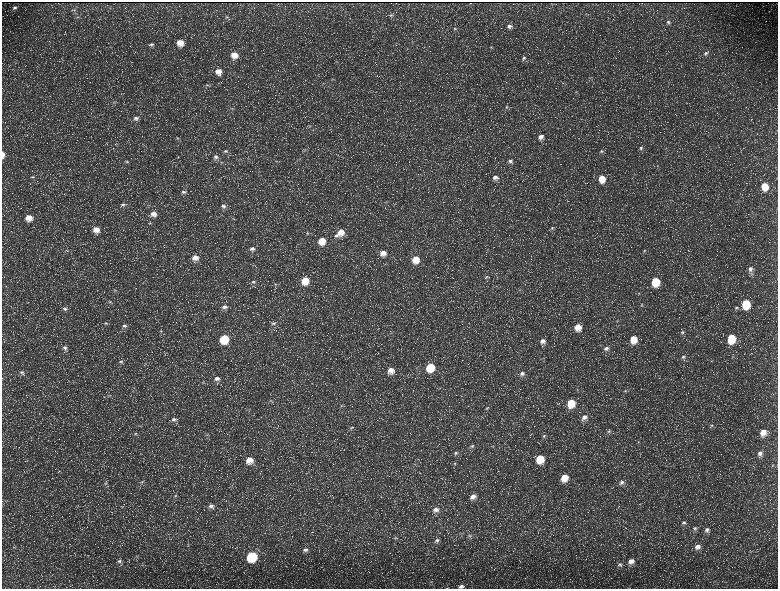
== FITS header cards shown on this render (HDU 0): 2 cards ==
NAXIS1  =                 1552 / length of data axis 1
NAXIS2  =                 1173 / length of data axis 2

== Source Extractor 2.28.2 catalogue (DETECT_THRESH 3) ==
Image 1552 x 1173 px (HDU 0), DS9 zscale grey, zoomed out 1/2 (1 PNG px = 2 x 2 image px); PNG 780 x 591 px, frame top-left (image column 1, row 1173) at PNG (2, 2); no overlay
Background 224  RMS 10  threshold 30.7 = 3 sigma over >= 5 px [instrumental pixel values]
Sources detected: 176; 34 cannot appear on this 1/2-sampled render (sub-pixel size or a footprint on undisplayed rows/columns) and are not listed; the other 142 listed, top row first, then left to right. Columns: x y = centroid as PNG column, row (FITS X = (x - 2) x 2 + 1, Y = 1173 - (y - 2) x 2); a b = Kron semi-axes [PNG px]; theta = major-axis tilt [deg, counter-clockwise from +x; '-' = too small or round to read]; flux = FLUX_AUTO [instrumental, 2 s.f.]
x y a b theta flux
470 3 2 1 - 630
15 8 6 4 16 4500
74 10 4 3 - 2200
391 15 5 4 - 3400
78 17 6 3 3 2300
226 17 6 4 27 2900
668 22 5 4 - 3700
509 26 7 6 - 7600
455 29 5 4 - 3200
180 43 7 6 - 24000
151 44 8 4 10 5500
490 47 3 3 - 1400
706 53 5 5 - 5000
234 55 7 6 - 23000
524 58 5 4 - 4100
336 61 5 2 - 2000
218 71 7 6 - 16000
333 79 5 3 - 1900
207 85 5 4 - 2800
576 92 4 2 - 960
507 107 5 4 - 3500
232 108 6 4 -4 3200
136 118 8 6 -3 8400
309 126 5 3 - 2300
541 137 7 6 - 11000
178 138 5 4 - 3300
641 148 6 4 35 4300
305 149 3 2 - 1300
226 151 7 4 -1 4100
601 151 5 4 - 3200
3 155 7 3 -89 12000
216 157 7 5 -1 6400
127 161 5 3 - 2800
276 161 4 2 - 1500
510 161 6 5 - 6500
221 162 5 3 - 2500
33 177 6 3 1 2900
495 177 7 6 - 11000
602 179 7 6 - 33000
764 186 7 6 - 37000
183 192 7 5 -6 5700
123 204 8 5 11 6100
223 206 7 5 0 7400
154 214 8 7 - 15000
29 218 7 7 - 22000
150 223 5 3 - 2500
552 228 6 4 -7 3000
96 230 8 7 - 21000
341 232 8 7 - 22000
307 233 5 4 - 2900
336 236 7 4 5 5200
322 241 7 7 - 32000
252 249 8 6 -8 7700
67 251 3 2 - 1400
644 251 5 3 - 1900
383 253 7 7 - 17000
195 258 7 7 - 16000
415 259 7 7 - 30000
750 269 7 6 - 9500
487 277 6 4 23 3200
305 280 7 7 - 42000
253 282 6 5 - 4600
655 282 7 6 - 67000
275 284 4 3 - 2100
115 290 5 4 - 2700
519 290 4 2 - 1700
639 293 5 3 - 1900
110 302 6 4 -4 3400
746 304 7 5 89 89000
642 305 4 3 - 1700
224 307 8 6 -8 9000
736 308 6 5 - 4100
65 309 7 5 -10 6200
617 321 3 3 - 1800
106 323 6 4 -19 3500
273 323 7 6 - 5900
124 326 7 5 -1 5900
578 327 8 7 - 25000
160 331 5 3 - 2100
683 332 5 4 - 3600
731 338 7 6 - 74000
224 339 7 6 - 91000
633 339 8 6 89 33000
543 341 7 7 - 13000
65 348 7 5 -20 7300
606 348 7 6 - 9200
733 356 5 3 - 1800
683 357 6 5 - 5400
121 362 7 5 -12 5100
430 367 7 6 - 63000
391 370 7 7 - 17000
22 372 5 5 - 4400
522 373 7 5 26 7200
217 379 8 6 -19 9500
134 388 4 3 - 2300
625 391 5 3 - 2600
270 401 5 3 - 2400
571 403 7 6 - 52000
341 406 5 4 - 2700
487 408 5 3 - 2200
584 417 8 6 42 12000
174 419 7 5 11 6300
712 425 4 3 - 2400
351 427 5 4 - 2800
608 431 5 4 - 3800
763 432 8 6 77 22000
135 433 6 4 23 3500
207 435 5 2 - 1800
544 436 5 4 - 3600
472 446 6 5 - 4100
456 453 6 5 - 4400
760 453 7 5 58 8600
540 459 7 6 - 52000
249 460 8 7 - 25000
454 463 5 4 - 2500
415 464 4 3 - 2000
773 465 3 3 - 1500
564 478 7 6 - 33000
142 481 5 3 - 2500
622 482 7 5 28 7600
105 483 5 4 - 3600
175 496 6 5 - 4500
473 496 7 6 - 13000
640 504 4 3 - 1400
211 506 8 6 -1 8800
435 510 8 6 21 11000
684 523 6 5 - 4600
695 528 6 5 - 5100
707 530 6 5 - 7500
469 536 6 5 - 5000
395 538 5 4 - 2900
437 540 7 6 - 7500
188 546 4 2 - 1500
14 547 4 1 - 1100
698 547 7 6 - 12000
305 550 8 5 14 8400
137 556 4 2 - 1500
252 556 7 6 - 160000
119 561 6 5 - 5000
631 561 8 6 39 14000
620 564 7 6 - 5300
461 586 5 3 - 5400
At the frame edge (FLAGS 8, measured only in part): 2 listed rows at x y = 3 155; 461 586
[34 sub-pixel or undisplayed-footprint detections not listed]